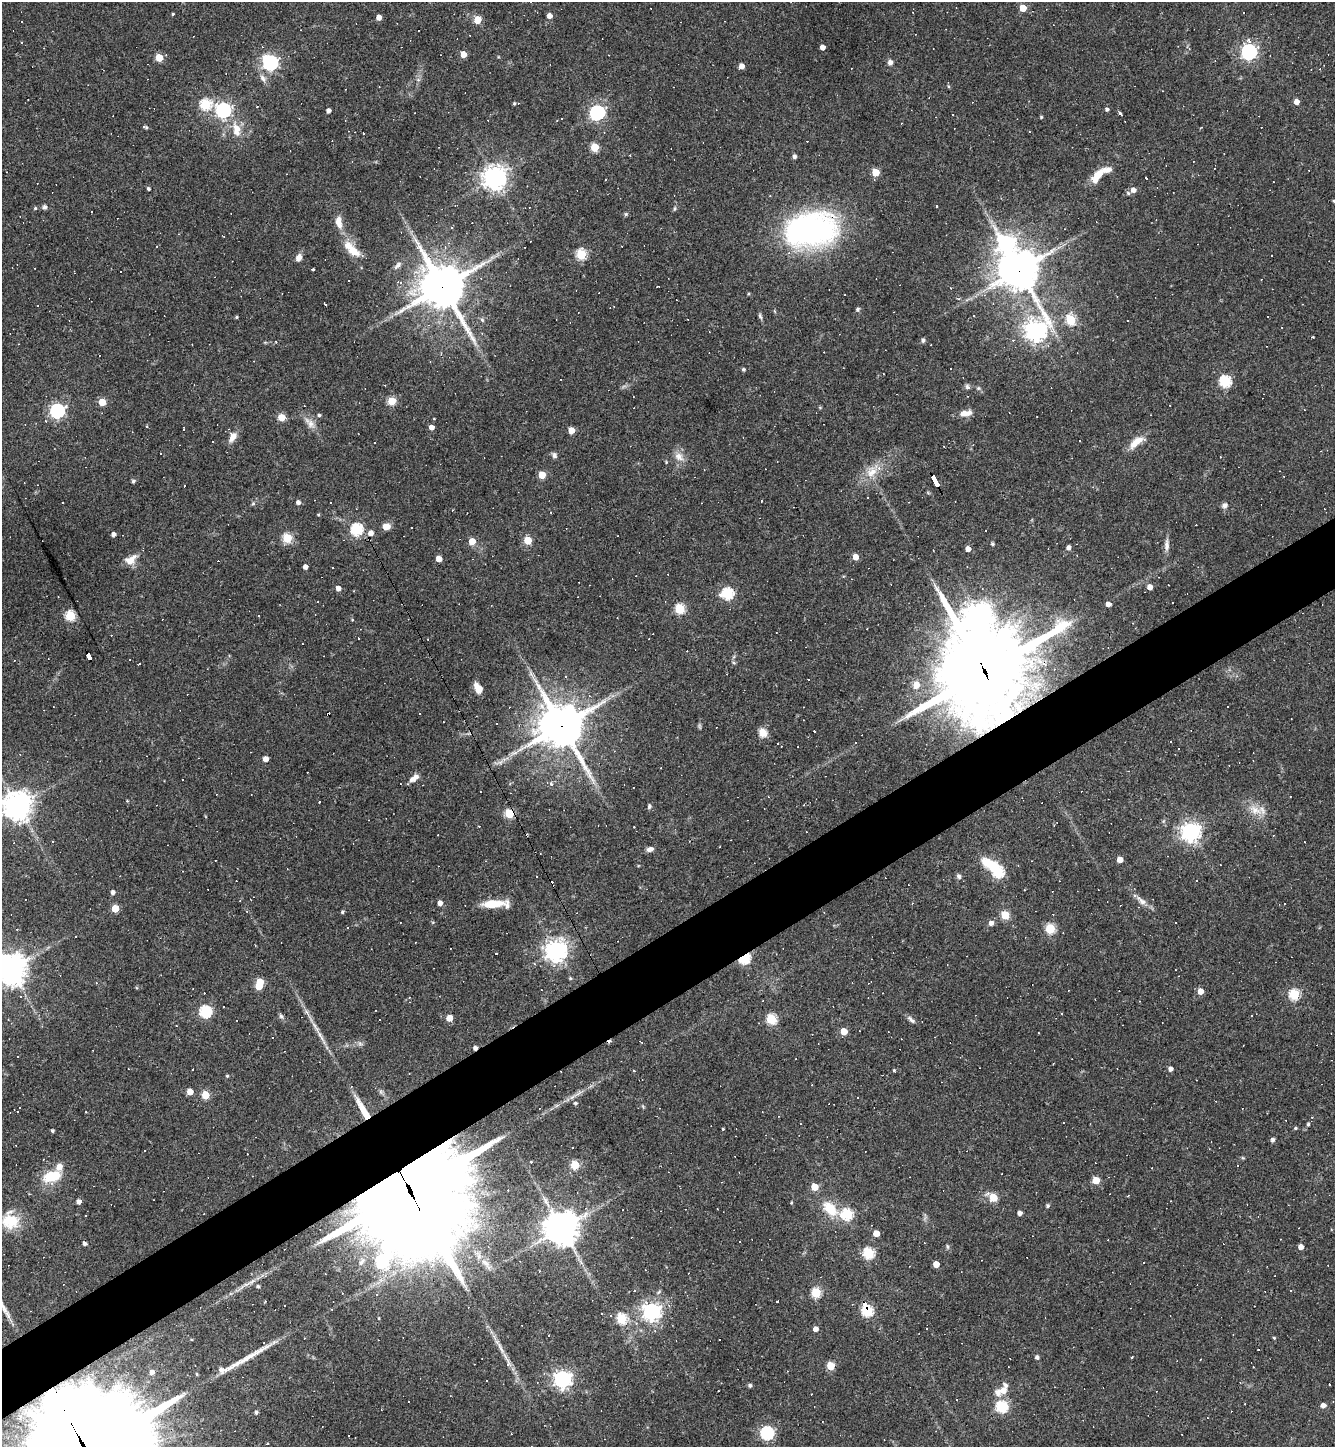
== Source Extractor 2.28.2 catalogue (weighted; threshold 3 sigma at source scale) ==
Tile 7 of 4 x 4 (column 3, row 2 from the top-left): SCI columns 2954-4286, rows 2891-4335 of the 5771 x 5780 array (HDU 1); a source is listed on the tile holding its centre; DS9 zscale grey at full resolution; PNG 1337 x 1449 px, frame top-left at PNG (2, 2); no overlay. Shown black and unused: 5% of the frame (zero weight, under 3 of 4 exposures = <1% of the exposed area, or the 3 px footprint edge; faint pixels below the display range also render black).
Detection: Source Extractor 2.28.2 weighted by HDU 2 'WHT'; one run over the whole footprint, this tile lists its part. Background 0.055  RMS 0.005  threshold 0.0227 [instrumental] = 3 sigma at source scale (4.5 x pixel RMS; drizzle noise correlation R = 1.50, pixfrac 1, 0.05/0.05 arcsec/px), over >= 5 px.
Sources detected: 421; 4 inside a brighter object's white glare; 148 cosmic-ray / hot-pixel residue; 3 long thin detections or spike segments (spike, bleed or trail) — not listed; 9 inside a brighter listed object's ellipse — not listed separately; the other 257 listed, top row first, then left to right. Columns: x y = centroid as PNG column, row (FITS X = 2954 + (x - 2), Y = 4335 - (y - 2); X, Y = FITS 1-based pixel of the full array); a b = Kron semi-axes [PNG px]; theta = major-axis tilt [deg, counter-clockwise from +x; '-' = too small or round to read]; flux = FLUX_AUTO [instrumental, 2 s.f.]
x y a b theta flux
1023 8 5 5 - 9
1243 13 3 2 - 0.64
173 14 4 3 - 0.49
549 16 5 4 - 3
379 17 4 4 - 3.8
477 20 5 5 - 14
1249 41 7 5 -44 1.5
822 47 4 4 - 3.1
1189 49 5 5 - 0.72
1249 52 6 6 - 140
463 54 4 4 - 7.3
159 58 5 5 - 14
1215 61 3 2 - 0.32
890 62 6 6 - 1.9
270 63 6 6 - 99
741 66 4 4 - 3.6
263 78 13 6 -60 2.2
346 89 2 2 - 0.28
1296 102 5 4 - 3.3
514 103 4 3 - 0.68
205 104 6 5 - 41
1107 109 4 4 - 1.1
223 110 6 6 - 130
328 111 4 4 - 2.2
597 112 6 6 - 120
1120 113 3 3 - 5.2
953 114 3 2 - 0.63
1041 117 4 3 - 0.51
562 119 3 2 - 0.57
557 120 3 2 - 0.32
143 127 6 5 - 0.82
236 130 19 10 -80 6.9
363 133 3 2 - 0.5
594 147 5 5 - 20
794 156 4 4 - 1.5
875 172 5 5 - 13
1097 176 20 8 54 8
1146 177 4 3 - 1.4
495 178 8 8 - 400
148 189 4 4 - 0.96
1133 190 5 5 - 2.6
1128 193 5 5 - 0.85
1334 201 5 3 - 0.5
45 207 6 5 - 1.1
35 208 4 4 - 0.6
675 208 6 4 72 0.66
91 212 2 2 - 0.4
626 214 5 5 - 0.68
339 222 16 7 -81 5
452 227 3 3 - 0.47
811 230 47 29 8 150
354 251 19 12 -34 7
581 254 5 5 - 36
299 258 8 6 61 2.9
397 265 14 6 45 2
313 269 3 3 - 2.5
1019 270 13 12 - 1300
398 282 3 3 - 1.5
658 286 3 2 - 0.4
442 287 17 15 -61 1400
951 288 4 2 - 0.29
858 309 5 5 - 1
760 316 8 5 -69 0.96
973 316 3 3 - 1.2
236 317 4 3 - 0.62
482 320 6 5 - 0.94
1071 320 6 5 - 32
1127 320 3 3 - 0.72
1282 327 3 2 - 0.39
1036 331 9 8 - 320
923 340 5 4 - 1.4
276 342 4 3 - 0.47
743 369 5 4 - 0.66
1225 381 6 5 - 51
968 387 8 5 -49 1.2
978 388 6 5 - 0.78
392 401 5 5 - 19
102 402 5 5 - 12
1304 410 4 2 - 0.35
57 411 6 6 - 120
966 413 16 7 10 4
319 415 4 4 - 0.73
281 417 5 5 - 12
46 421 3 3 - 0.56
310 423 21 8 -51 4.1
146 426 3 3 - 1.6
431 427 5 4 - 2.8
184 429 4 2 - 0.79
571 430 5 5 - 6.9
233 436 13 9 74 4.2
1136 442 22 9 38 6.2
374 443 3 2 - 0.45
554 455 7 6 - 1.4
679 457 14 10 -42 4.4
872 472 18 11 30 7.4
542 475 5 5 - 11
936 480 12 3 -62 110
133 481 5 4 - 0.96
867 497 2 2 - 0.4
298 502 4 4 - 1.8
1225 505 7 6 - 1.8
318 514 4 3 - 0.54
386 526 9 7 7 3.8
357 529 6 5 - 54
985 530 3 2 - 0.54
371 533 5 5 - 3.5
113 534 4 4 - 2
287 538 5 5 - 28
528 540 5 5 - 14
472 541 5 4 - 8.3
992 544 5 4 - 0.68
1166 545 16 6 88 2.6
1069 547 4 4 - 1.7
968 549 4 4 - 3.4
855 557 5 5 - 4.9
439 559 4 4 - 5.3
130 560 17 10 33 5
305 567 4 4 - 2.4
1150 587 5 4 - 3.7
338 588 4 4 - 2.7
727 593 6 6 - 48
1108 604 4 4 - 2.8
680 609 5 5 - 31
978 614 8 8 - 390
70 616 5 5 - 34
258 616 3 2 - 0.57
352 620 4 3 - 0.32
358 638 2 2 - 0.34
89 656 6 4 -66 46
139 664 3 2 - 0.34
984 671 35 31 -82 6100
916 685 10 9 - 4
478 688 9 6 -57 6
328 714 4 3 - 9.5
496 723 2 2 - 0.51
561 726 15 14 - 1600
762 732 12 9 -65 4.2
855 742 2 2 - 0.37
265 759 4 4 - 3.6
416 777 10 7 44 2.5
551 784 4 3 - 2
319 802 3 3 - 2.2
17 806 9 9 - 660
649 806 7 5 85 1
1255 810 18 10 -29 6.2
509 813 5 5 - 27
479 826 3 2 - 0.49
634 827 3 2 - 0.45
1191 832 7 7 - 250
720 847 2 2 - 0.38
650 849 9 6 18 1.9
1120 859 4 4 - 5.4
998 872 6 6 - 47
959 876 7 6 - 1.3
113 892 5 4 - 1.6
240 901 3 3 - 0.35
1142 901 18 7 -43 3.6
440 903 4 4 - 2.9
493 904 21 7 5 12
115 908 5 5 - 13
342 912 4 3 - 0.76
1005 915 5 5 - 19
991 923 5 5 - 2.2
1175 923 3 2 - 0.57
1050 928 5 5 - 32
17 929 3 3 - 0.36
556 951 7 7 - 370
744 958 6 4 26 55
10 969 10 10 - 760
570 978 4 3 - 0.59
260 982 5 5 - 12
1200 991 5 4 - 5.7
1294 994 5 5 - 38
205 1012 6 5 - 57
1061 1013 3 2 - 0.36
281 1016 7 5 -44 1
449 1018 4 4 - 6.4
8 1019 3 2 - 0.4
771 1019 5 5 - 33
379 1020 2 2 - 0.4
911 1020 13 5 -44 1.6
315 1027 21 4 -58 3.7
844 1031 5 4 - 8.2
360 1044 7 4 -19 1.1
475 1048 4 4 - 1.8
1171 1069 4 4 - 2.2
894 1070 4 3 - 0.54
634 1071 3 3 - 1.8
227 1076 4 4 - 0.64
1196 1080 3 2 - 0.28
190 1092 5 4 - 6.6
205 1095 5 5 - 17
575 1103 5 5 - 0.98
17 1112 3 2 - 0.55
86 1112 3 2 - 0.44
1308 1124 4 3 - 0.71
1296 1128 4 4 - 0.6
723 1129 3 3 - 0.5
52 1131 3 3 - 1
1273 1140 5 4 - 1.6
573 1147 3 2 - 0.72
43 1159 3 2 - 0.32
575 1165 5 5 - 22
739 1173 3 2 - 0.28
52 1176 16 10 18 17
1096 1180 5 5 - 9.5
814 1187 5 5 - 10
410 1192 42 33 -78 15000
988 1193 4 4 - 1.5
1128 1195 3 2 - 0.54
993 1198 5 5 - 16
1171 1201 2 2 - 0.4
79 1202 5 4 - 2.2
791 1202 4 3 - 0.51
1048 1206 4 4 - 1
830 1209 18 11 -45 12
1020 1213 4 4 - 2.3
847 1214 6 5 - 43
10 1221 20 18 -42 14
561 1228 11 11 - 730
876 1233 5 5 - 7
739 1242 3 2 - 0.6
85 1243 4 3 - 1.6
1301 1247 4 4 - 3.6
869 1253 5 5 - 44
362 1262 14 7 57 3.3
936 1264 5 4 - 6.2
258 1286 4 4 - 0.98
634 1290 3 3 - 0.76
1291 1291 3 3 - 0.43
816 1293 5 5 - 31
265 1301 3 3 - 0.36
778 1301 3 3 - 2.1
865 1305 6 4 -58 46
285 1306 2 2 - 0.42
651 1311 7 7 - 210
867 1311 5 5 - 47
611 1316 3 3 - 1.2
379 1318 4 3 - 0.37
622 1319 5 5 - 35
927 1328 3 3 - 1.2
815 1329 4 4 - 3.1
1274 1338 4 4 - 0.58
501 1348 23 4 -63 3.9
1037 1357 5 4 - 1.3
831 1366 5 5 - 16
222 1370 11 7 -7 2.9
152 1372 5 5 - 2
197 1374 4 3 - 0.55
562 1379 6 6 - 210
1330 1384 3 3 - 1.1
750 1385 4 4 - 1.2
1003 1390 10 10 - 3.9
1323 1405 4 4 - 2.8
1002 1407 6 6 - 51
256 1412 4 4 - 1.1
767 1433 6 6 - 77
Overlapping masked pixels (flux is a lower limit): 14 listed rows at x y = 811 230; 1019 270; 442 287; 936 480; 89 656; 984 671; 328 714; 561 726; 509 813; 744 958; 475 1048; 410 1192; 865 1305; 867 1311
Isophote crosses this tile's border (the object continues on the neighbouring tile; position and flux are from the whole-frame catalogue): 2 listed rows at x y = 17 806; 10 969